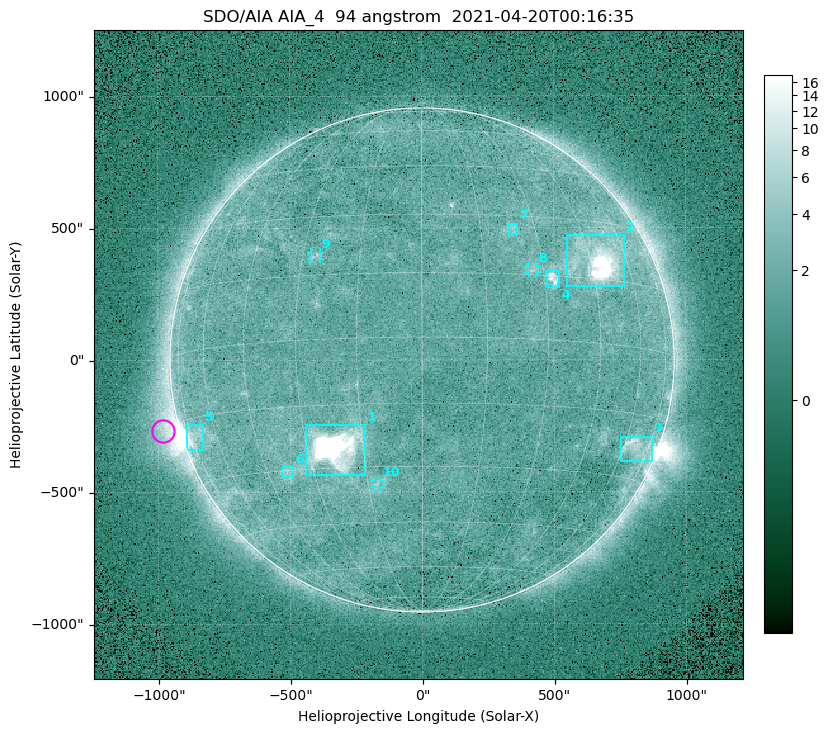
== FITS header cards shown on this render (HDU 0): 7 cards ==
TELESCOP= 'SDO/AIA '
INSTRUME= 'AIA_4   '
WAVELNTH=                   94
WAVEUNIT= 'angstrom'
DATE-OBS= '2021-04-20T00:16:35.12'
CTYPE1  = 'HPLN-TAN'
CTYPE2  = 'HPLT-TAN'

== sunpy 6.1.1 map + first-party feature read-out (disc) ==
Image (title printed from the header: SDO/AIA AIA_4  94 angstrom  2021-04-20T00:16:35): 512 x 512 px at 4.8 arcsec/px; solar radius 955 arcsec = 199 px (full disc in frame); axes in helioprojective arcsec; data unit not stated in the header (colour bar unlabelled)
Orientation: roll -0.138 deg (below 1 deg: not rotated)
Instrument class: DISC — disc imager (sunpy class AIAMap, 94 A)
Bright regions (active regions / flare kernels): reference = the median radial profile (limb darkening/brightening removed); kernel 5 px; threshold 5 sigma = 2.48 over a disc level ~1.74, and >= 1.15x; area >= 9 px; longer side >= 5 px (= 24 arcsec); searched inside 0.97 R_sun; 10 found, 10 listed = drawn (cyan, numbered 1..; 3 of them under ~33 arcsec drawn as corner ticks so the feature stays visible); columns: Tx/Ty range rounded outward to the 10 arcsec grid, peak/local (2 s.f.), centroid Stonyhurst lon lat
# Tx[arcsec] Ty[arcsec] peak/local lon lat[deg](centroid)
1 -440..-210 -440..-240 814 -22 -25
2 550..770 280..470 38 +48 +20
3 750..870 -390..-290 4.3 +66 -22
4 470..520 270..340 6.3 +32 +14
5 -900..-830 -340..-240 6.5 -72 -19
6 -530..-490 -440..-400 3.1 -38 -30
7 330..370 470..520 2.7 +24 +27
8 400..440 330..360 2.9 +27 +16
9 -420..-380 380..410 2.9 -27 +20
10 -180..-160 -480..-450 2.8 -13 -34
Off-limb structures (1.02-1.3 R_sun): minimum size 50 px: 7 found; the strongest spans PA ~90..115 deg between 1.02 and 1.22 R_sun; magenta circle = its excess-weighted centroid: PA ~105 deg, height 1.06 R_sun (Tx ~-980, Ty ~-270 arcsec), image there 4.4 x the reference